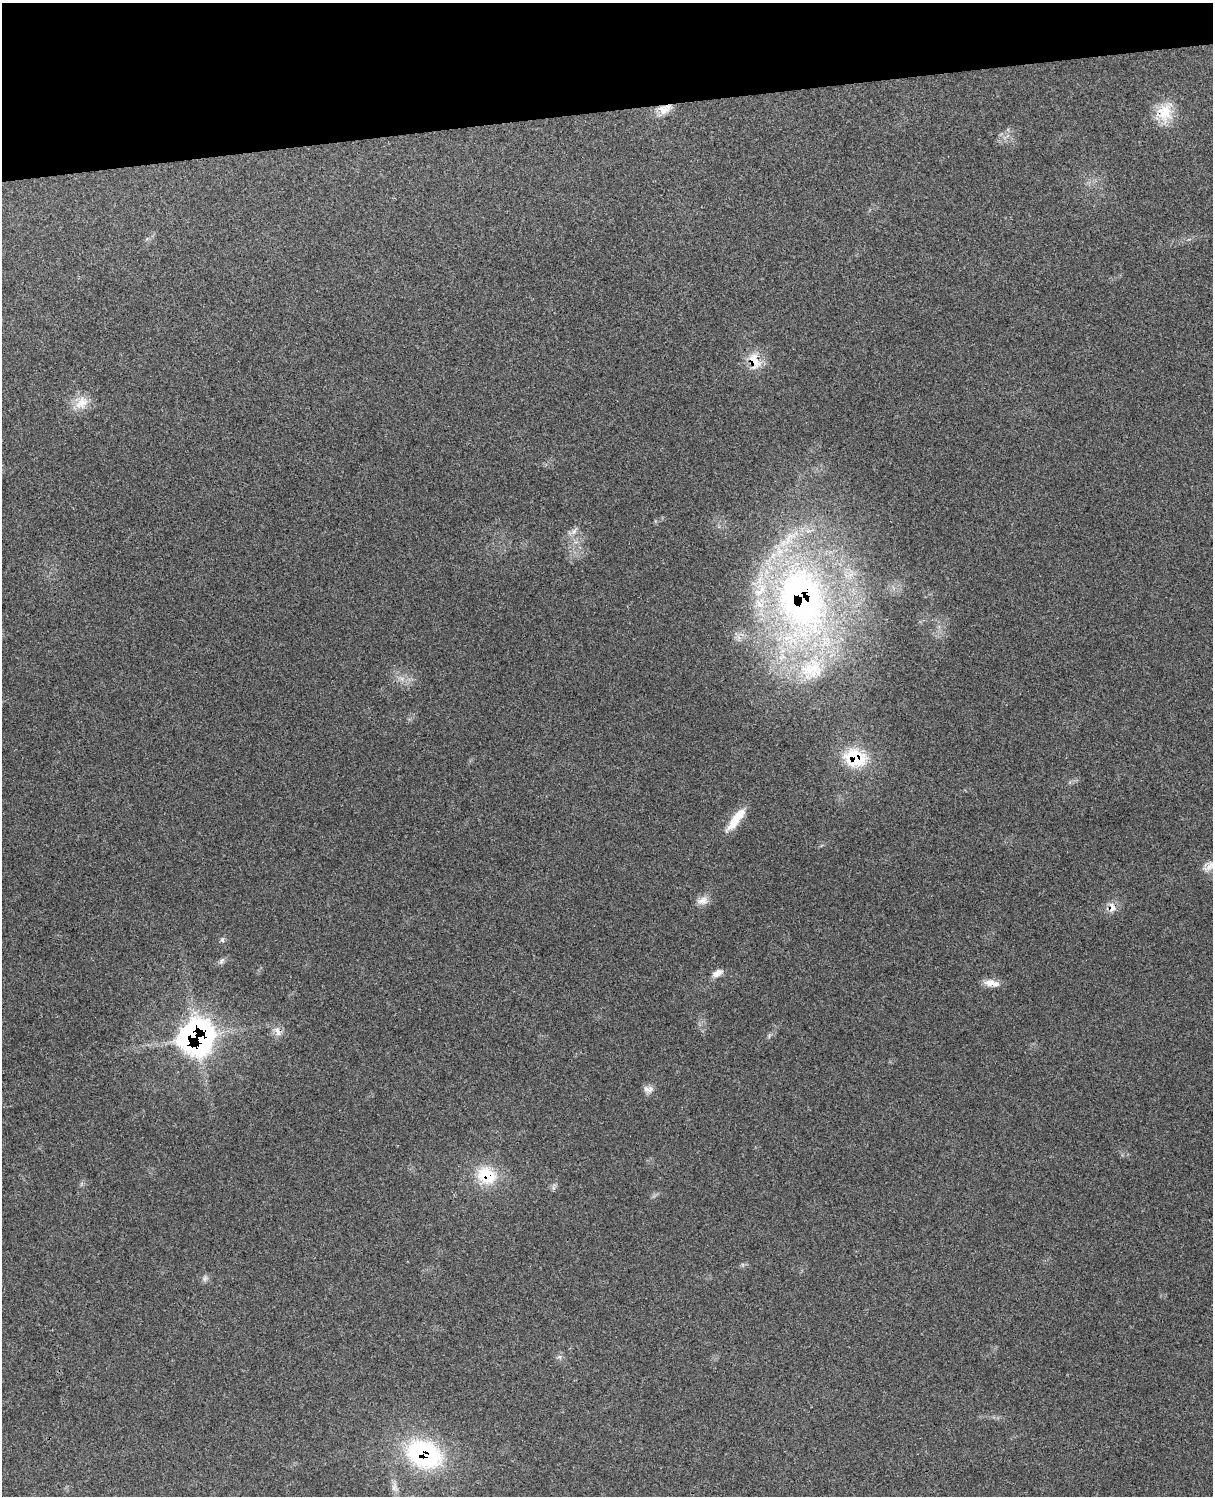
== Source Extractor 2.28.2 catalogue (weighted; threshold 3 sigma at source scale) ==
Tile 3 of 4 x 3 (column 3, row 1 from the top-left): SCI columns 2539-3749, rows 3154-4647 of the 5085 x 4920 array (HDU 1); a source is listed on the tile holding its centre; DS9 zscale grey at full resolution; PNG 1215 x 1498 px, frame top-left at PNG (2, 3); no overlay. Shown black and unused: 7% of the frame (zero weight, under 3 of 4 exposures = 6% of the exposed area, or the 3 px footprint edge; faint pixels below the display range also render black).
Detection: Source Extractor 2.28.2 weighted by HDU 2 'WHT'; one run over the whole footprint, this tile lists its part. Background 0.27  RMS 0.0091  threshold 0.0411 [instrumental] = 3 sigma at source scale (4.5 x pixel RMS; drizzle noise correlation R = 1.50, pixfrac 1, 0.05/0.05 arcsec/px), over >= 5 px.
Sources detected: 26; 2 inside a brighter listed object's ellipse — not listed separately; the other 24 listed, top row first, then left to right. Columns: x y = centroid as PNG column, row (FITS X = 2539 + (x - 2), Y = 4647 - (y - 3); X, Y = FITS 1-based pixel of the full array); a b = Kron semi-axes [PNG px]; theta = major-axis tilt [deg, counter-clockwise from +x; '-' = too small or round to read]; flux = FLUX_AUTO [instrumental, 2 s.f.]
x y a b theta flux
664 109 18 12 21 11
1165 112 27 20 79 24
754 361 27 15 -77 18
82 403 22 16 50 14
574 531 11 6 53 3.9
801 598 93 63 -73 460
402 679 7 4 -72 2.6
855 758 32 24 -17 44
736 819 35 10 53 18
1209 866 19 10 39 7.3
703 901 16 11 21 7
1112 908 16 10 88 7.3
222 940 6 5 - 1.8
222 961 10 6 53 2.9
717 973 14 8 27 6
992 983 20 8 -10 8.7
277 1031 16 7 -61 6.3
197 1037 24 23 - 320
648 1089 14 9 -8 5
487 1175 27 21 -28 36
205 1278 9 6 63 2.6
559 1357 6 6 - 2.1
424 1454 38 27 -25 130
394 1487 16 8 -78 6.6
Overlapping masked pixels (flux is a lower limit): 9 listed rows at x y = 664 109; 754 361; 801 598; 855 758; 1112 908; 277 1031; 197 1037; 487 1175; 424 1454
Isophote crosses this tile's border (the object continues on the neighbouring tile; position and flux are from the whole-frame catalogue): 1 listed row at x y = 1209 866